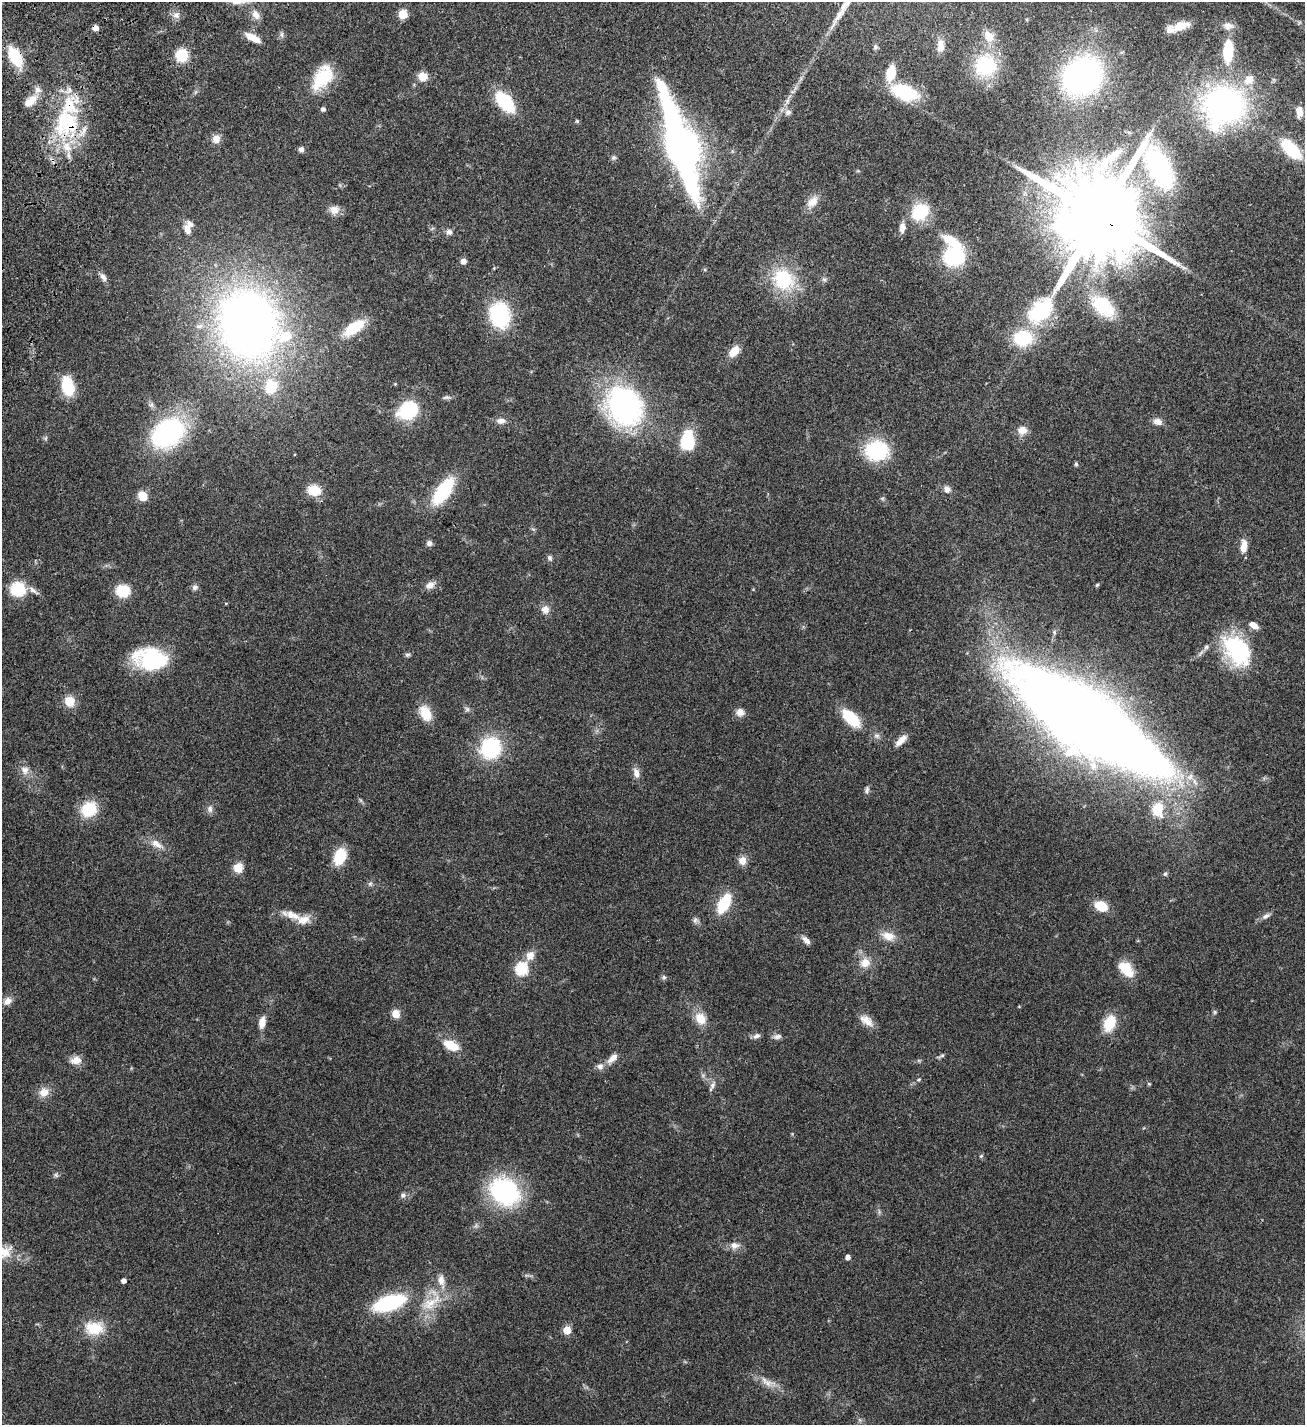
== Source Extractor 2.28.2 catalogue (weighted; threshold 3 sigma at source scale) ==
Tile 11 of 4 x 4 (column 3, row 3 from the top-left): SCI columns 2988-4290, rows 1631-3053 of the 6104 x 6102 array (HDU 1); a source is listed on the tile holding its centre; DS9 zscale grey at full resolution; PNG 1307 x 1427 px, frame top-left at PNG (2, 2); no overlay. Shown black and unused: <1% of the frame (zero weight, under 3 of 4 exposures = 13% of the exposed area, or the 3 px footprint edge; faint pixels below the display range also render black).
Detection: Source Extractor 2.28.2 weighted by HDU 2 'WHT'; one run over the whole footprint, this tile lists its part. Background 0.0821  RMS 0.0062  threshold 0.0277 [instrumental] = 3 sigma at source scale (4.5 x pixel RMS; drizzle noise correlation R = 1.50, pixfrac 1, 0.05/0.05 arcsec/px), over >= 5 px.
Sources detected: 164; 4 inside a brighter object's white glare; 1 cosmic-ray / hot-pixel residue — not listed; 13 inside a brighter listed object's ellipse — not listed separately; the other 146 listed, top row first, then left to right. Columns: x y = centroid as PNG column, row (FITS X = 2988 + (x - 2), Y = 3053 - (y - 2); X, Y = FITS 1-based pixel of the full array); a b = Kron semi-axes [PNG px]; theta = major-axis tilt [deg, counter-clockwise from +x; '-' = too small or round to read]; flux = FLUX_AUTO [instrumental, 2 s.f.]
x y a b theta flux
403 14 5 5 - 23
176 15 9 8 - 2.9
256 15 12 8 -59 4.2
1181 26 21 9 18 8.9
1228 26 13 9 -2 3.9
282 34 9 4 -82 1.2
989 36 17 11 -54 7
253 38 17 7 -28 8.3
940 46 16 9 88 4.9
875 47 7 5 22 0.97
1228 51 18 9 87 26
182 55 13 12 - 14
15 57 15 8 -60 33
985 65 20 19 - 40
891 73 14 8 75 15
423 76 9 8 - 7
1082 76 31 26 40 190
322 78 29 17 56 27
905 92 21 12 -19 43
30 101 19 9 40 7.7
505 102 19 11 -50 36
1224 106 39 37 36 160
323 109 4 4 - 2.1
788 112 9 8 - 2.5
1299 112 11 7 -88 6.2
577 121 5 4 - 0.75
70 123 44 25 89 47
216 139 11 10 - 4.3
682 147 51 38 -69 150
301 149 7 6 - 1.9
1291 149 22 11 -45 30
613 157 6 6 - 1.3
812 202 17 11 45 6.2
334 210 13 11 -1 4.9
920 212 18 15 41 25
1099 216 31 26 20 13000
902 228 13 7 85 3.5
187 230 15 8 -71 4.6
449 232 8 8 - 2.2
954 256 19 17 7 43
463 261 6 6 - 2.8
103 277 12 7 -60 2.7
783 279 25 21 -45 35
824 280 6 5 - 1.2
1103 306 19 12 -42 42
1040 310 34 22 46 37
500 315 21 16 -77 56
248 324 67 55 -73 390
354 328 20 9 35 22
734 351 13 8 48 7.8
68 386 16 9 -76 29
446 397 11 5 5 1.5
624 406 39 33 -52 130
407 410 25 19 32 26
501 421 13 7 -1 3.2
1157 422 10 8 -14 3.6
1022 430 10 9 - 5.7
168 432 39 28 36 85
687 438 18 10 65 24
877 450 21 18 6 44
1076 464 6 5 - 0.86
947 489 10 9 - 2.8
314 490 14 11 -10 12
443 491 26 11 54 41
142 496 9 7 -47 9.4
429 543 7 7 - 1.9
1244 546 14 7 84 7.3
549 558 8 6 -67 1.5
430 585 13 8 25 3.9
1097 585 6 4 44 0.74
195 587 8 7 - 1.8
18 589 14 13 - 23
33 590 19 6 -35 3.3
123 591 13 12 - 16
226 603 4 3 - 0.46
545 609 10 10 - 4.1
1253 625 11 6 -34 4.3
1054 632 7 5 -89 1
1206 647 7 6 - 1.4
1237 650 37 24 -53 52
407 655 7 5 14 1.1
152 659 26 17 -8 65
70 701 11 10 - 8.4
467 709 7 6 - 1.4
740 712 10 10 - 3.6
425 713 15 10 -62 14
851 718 20 10 -44 23
1087 719 118 36 -33 1400
877 736 9 6 -15 1.8
901 740 15 7 44 5.2
491 748 18 17 - 49
25 770 13 11 -48 4.6
636 773 14 8 -73 3.6
867 790 10 5 79 1.5
89 809 13 11 35 26
210 809 10 7 -82 2.3
1158 810 16 12 -82 14
156 844 16 8 -32 5.3
340 856 14 10 68 21
742 861 11 10 - 4.7
238 867 9 8 - 8.8
1165 874 6 5 - 0.95
370 884 6 6 - 1.1
724 903 15 8 63 32
1101 906 12 9 -23 13
1266 916 13 6 27 2.4
303 920 19 11 5 6.9
695 920 9 7 74 1.7
888 936 18 11 -16 7
806 940 13 6 -44 2.8
530 956 13 10 62 5.1
865 963 13 12 - 7
521 969 6 6 - 63
1128 972 20 12 -39 9.7
664 977 7 5 -89 1.2
7 1001 11 8 37 3.8
1215 1012 6 4 -90 0.9
396 1014 8 7 - 6.5
700 1018 17 14 -53 8.3
867 1021 20 10 -36 5.8
262 1022 13 7 80 5.5
1109 1023 16 11 70 16
757 1036 10 6 22 2
777 1037 12 7 10 2.2
451 1045 18 9 -27 12
941 1056 11 4 29 1.1
613 1058 16 7 43 4.5
76 1060 15 10 4 4.9
919 1079 6 4 18 0.79
1149 1084 5 4 - 0.6
712 1085 11 6 61 2.4
44 1092 14 12 41 5.9
981 1156 6 4 44 0.7
505 1192 27 22 -41 82
403 1195 7 7 - 1.8
735 1245 13 9 0 4.1
4 1252 23 17 14 11
848 1257 4 4 - 3
441 1280 18 9 -78 5.8
123 1281 4 4 - 2.8
389 1303 26 12 18 58
431 1303 37 14 35 17
94 1328 23 16 -2 16
567 1330 5 5 - 17
768 1383 19 9 -9 5.7
860 1420 7 4 -71 0.97
Overlapping masked pixels (flux is a lower limit): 3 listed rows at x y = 15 57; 70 123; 1099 216
Isophote crosses this tile's border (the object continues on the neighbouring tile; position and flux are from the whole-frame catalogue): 2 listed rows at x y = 1087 719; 4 1252